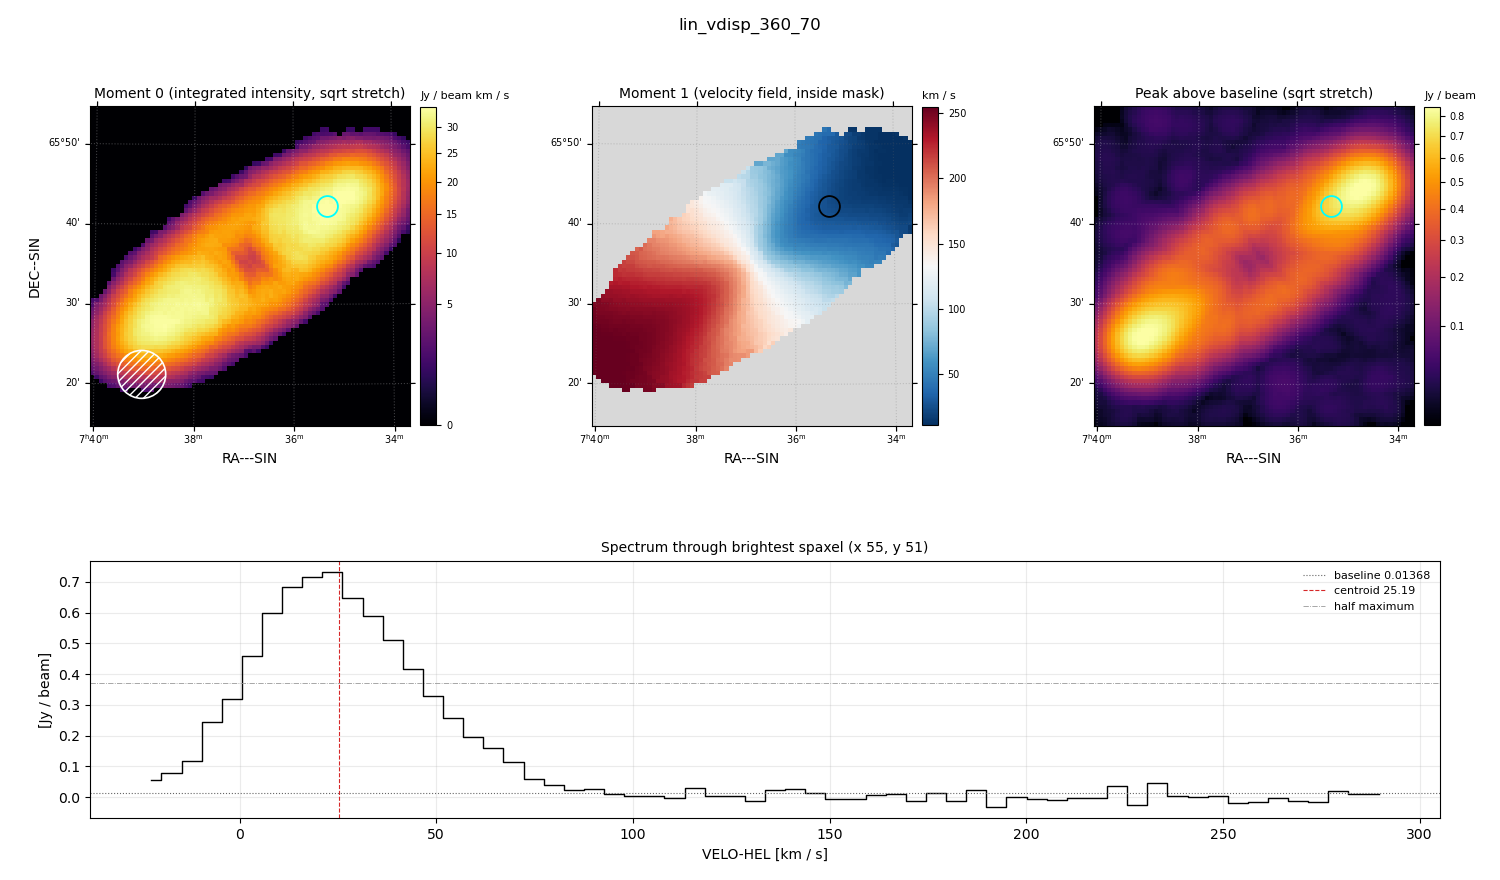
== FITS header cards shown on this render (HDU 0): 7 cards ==
OBJECT  = 'lin_vdisp_360_70'
BUNIT   = 'JY/BEAM '           /
CTYPE1  = 'RA---SIN'           /
CTYPE2  = 'DEC--SIN'           /
CTYPE3  = 'VELO-HEL'           /
NAXIS3  =                   62 / length of data axis 3
CUNIT3  = 'km/s    '           /

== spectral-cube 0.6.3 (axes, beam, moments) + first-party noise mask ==
SpectralCube HDU 0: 62 channels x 75 x 75 spaxels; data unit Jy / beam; figure title: lin_vdisp_360_70
Units: BUNIT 'JY/BEAM' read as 'Jy/beam' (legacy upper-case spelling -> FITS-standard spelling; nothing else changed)
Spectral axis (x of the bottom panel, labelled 'VELO-HEL [km / s]'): -22 .. 290 km / s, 62 channels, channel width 5.12 km / s
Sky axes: RA---SIN/DEC--SIN; field 40' x 40' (32 arcsec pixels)
Beam (drawn as the hatched ellipse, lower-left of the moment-0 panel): BMAJ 360 arcsec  BMIN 360 arcsec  BPA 0 deg
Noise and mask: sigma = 0.017 Jy / beam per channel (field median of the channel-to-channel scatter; agrees with the line-free scatter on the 2809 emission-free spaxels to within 2%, no correlation factor applied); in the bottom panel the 45 channels outside the line scatter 0.023 Jy / beam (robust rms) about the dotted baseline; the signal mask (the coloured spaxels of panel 2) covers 50% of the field
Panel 1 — Moment 0 (line voxels x channel width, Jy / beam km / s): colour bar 0 .. 34.2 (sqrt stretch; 0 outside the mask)
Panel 2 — Moment 1 (intensity-weighted velocity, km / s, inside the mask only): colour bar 11 .. 254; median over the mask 130
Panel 3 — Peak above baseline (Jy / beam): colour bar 0.0202 .. 0.844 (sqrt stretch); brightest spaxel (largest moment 0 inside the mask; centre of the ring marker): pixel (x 55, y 51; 0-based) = FK5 07h35m20s +65d42m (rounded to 10 s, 60 arcsec steps: no finer than the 32 arcsec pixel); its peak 0.718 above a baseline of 0.01368
Panel 4 — spectrum at that spaxel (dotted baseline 0.01368 Jy / beam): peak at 24 km / s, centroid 25.19 km / s (red dashed line; intensity-weighted over the run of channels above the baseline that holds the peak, -25 .. 93 km / s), W50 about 46 km / s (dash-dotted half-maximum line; edge to edge of the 9 channels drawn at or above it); detected line -15 .. 72 km / s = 17 of 62 channels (27%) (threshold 4 sigma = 0.069 Jy / beam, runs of >= 3 channels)